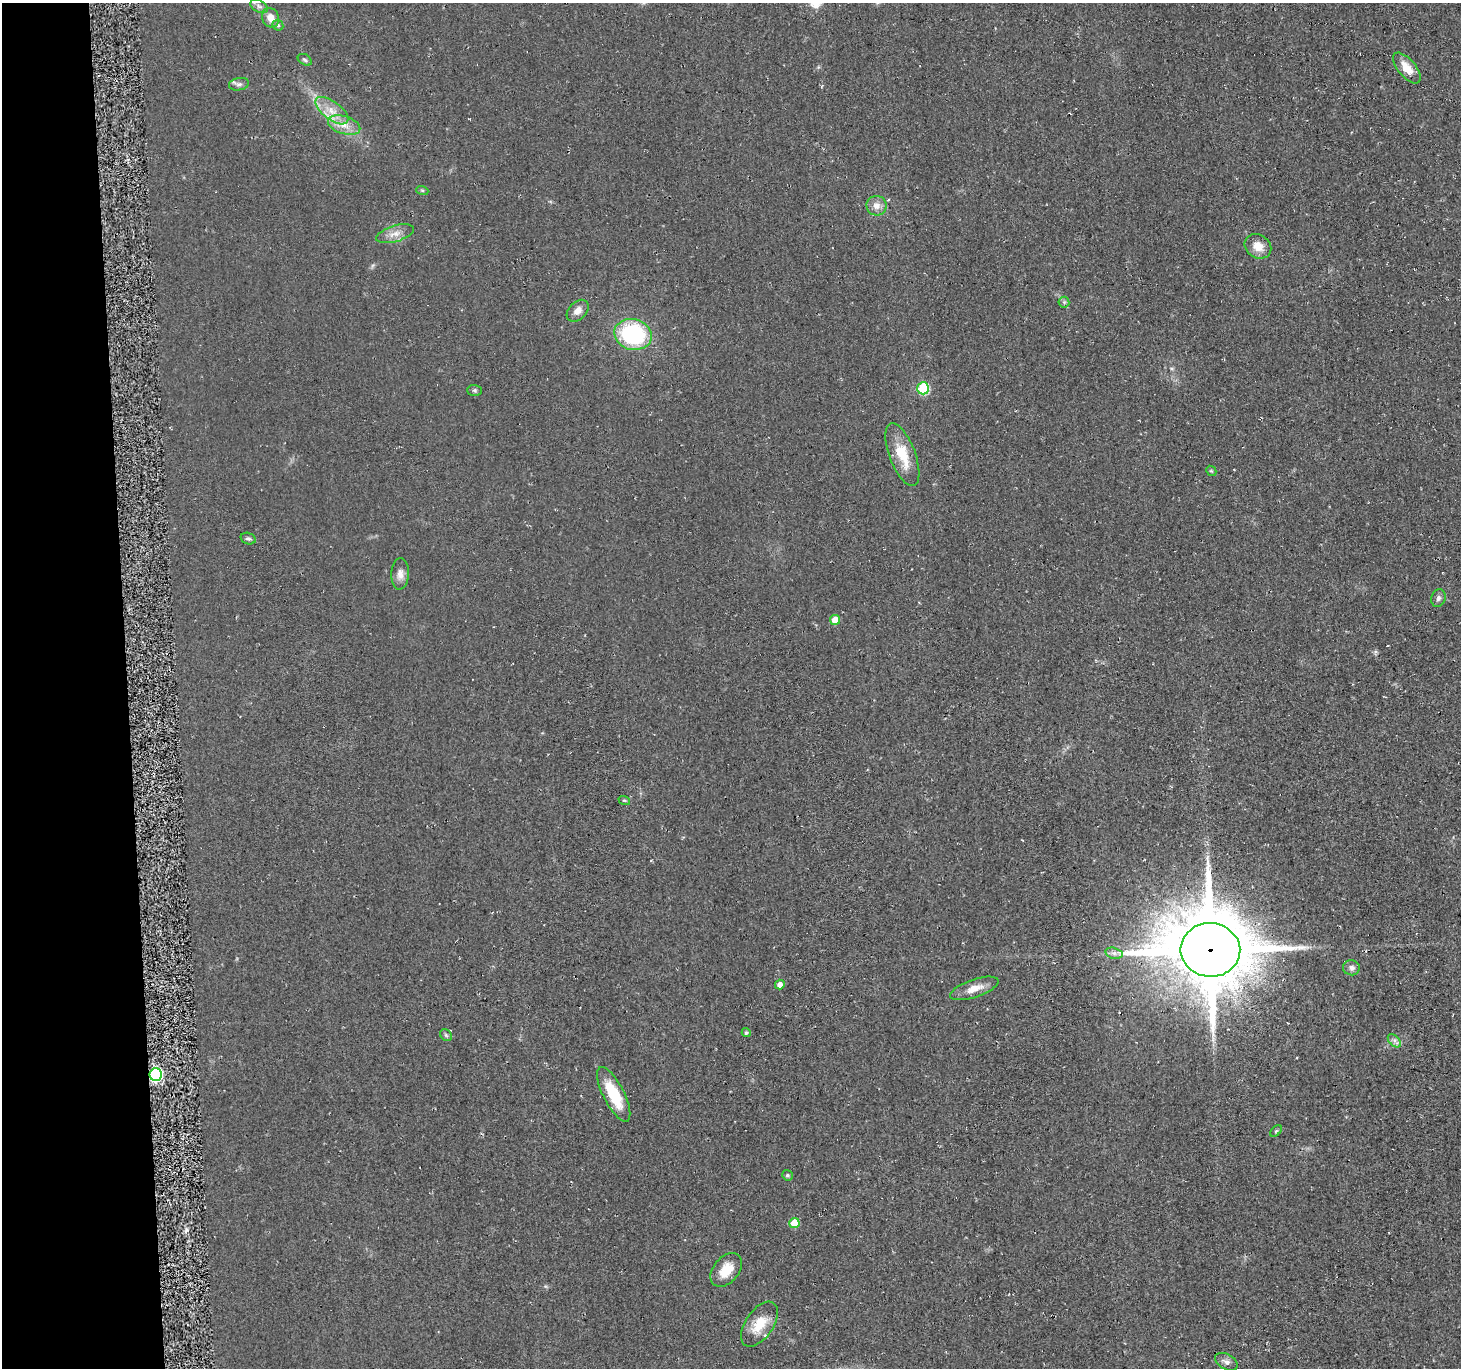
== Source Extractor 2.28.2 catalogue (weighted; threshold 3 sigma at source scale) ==
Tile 4 of 3 x 3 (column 1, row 2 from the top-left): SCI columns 6-1464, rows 1512-2877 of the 4432 x 4382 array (HDU 1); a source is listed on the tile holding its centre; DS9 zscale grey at full resolution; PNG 1463 x 1370 px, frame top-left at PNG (2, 3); each listed source drawn as its Kron ellipse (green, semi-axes under 4 px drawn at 4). Shown black and unused: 9% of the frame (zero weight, under 2 of 3 exposures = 3% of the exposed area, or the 3 px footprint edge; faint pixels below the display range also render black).
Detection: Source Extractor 2.28.2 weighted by HDU 2 'WHT'; one run over the whole footprint, this tile lists its part. Background 0.0522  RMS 0.012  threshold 0.0536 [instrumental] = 3 sigma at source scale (4.5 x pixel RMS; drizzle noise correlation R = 1.50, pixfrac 1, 0.05/0.05 arcsec/px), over >= 5 px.
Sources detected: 41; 1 inside a brighter listed object's ellipse — not listed separately; the other 40 listed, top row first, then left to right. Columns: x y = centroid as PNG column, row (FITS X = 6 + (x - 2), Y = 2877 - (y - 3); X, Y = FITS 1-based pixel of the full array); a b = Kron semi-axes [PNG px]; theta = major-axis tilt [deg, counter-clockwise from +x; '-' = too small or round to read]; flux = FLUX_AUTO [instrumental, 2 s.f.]
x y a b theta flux
259 6 9 6 -29 4.4
270 18 10 8 -68 12
278 25 6 5 - 2.1
305 60 7 5 -31 2.5
1407 68 18 9 -50 18
239 84 10 6 10 4
332 111 19 9 -37 18
344 125 17 9 -17 14
422 190 6 4 -19 1.6
876 206 10 10 - 8.8
395 234 19 8 17 10
1258 246 14 11 -32 15
1064 302 5 5 - 2.1
578 311 13 8 44 8
633 334 19 15 -14 140
923 388 6 6 - 80
474 390 7 5 -1 2.1
902 455 33 13 -69 35
1211 471 6 4 -42 1.5
248 539 8 5 -17 2.8
400 574 16 9 87 8.6
1438 598 9 7 72 4
835 620 5 5 - 23
624 800 6 3 -18 1.4
1210 950 30 27 -5 13000
1114 953 9 5 -15 4.1
1351 968 8 7 - 4.9
780 984 5 4 - 7.5
974 988 25 9 19 14
746 1033 4 4 - 2.4
446 1035 6 5 - 2.1
1394 1041 8 5 -45 3.9
156 1074 6 6 - 230
614 1094 30 10 -63 46
1276 1131 7 4 45 1.7
787 1175 5 5 - 2.3
794 1223 5 5 - 33
726 1270 19 12 50 22
759 1324 25 14 55 28
1226 1362 12 7 -29 5.7
Overlapping masked pixels (flux is a lower limit): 2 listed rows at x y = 1210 950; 156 1074
Isophote crosses this tile's border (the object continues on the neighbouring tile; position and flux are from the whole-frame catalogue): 1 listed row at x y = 259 6